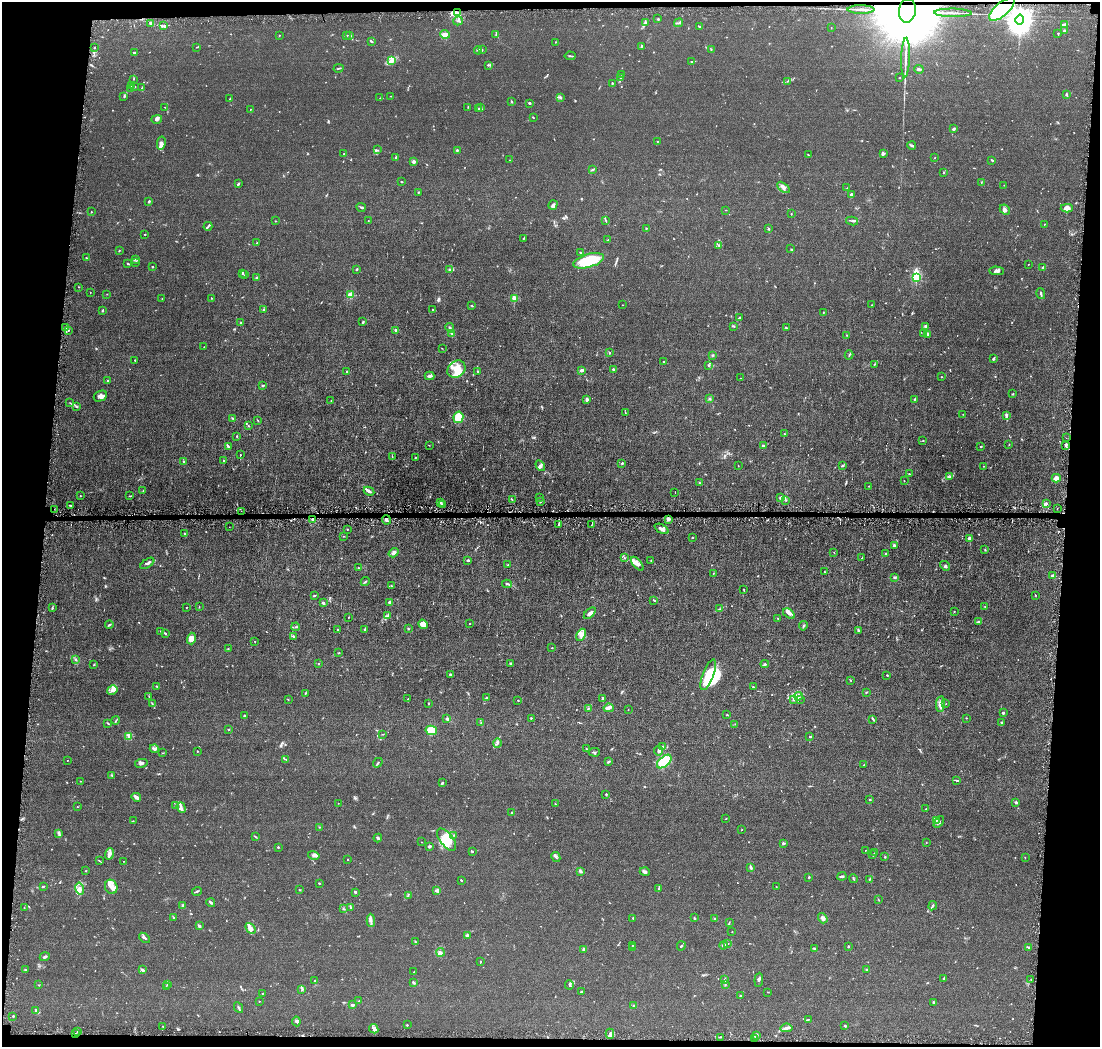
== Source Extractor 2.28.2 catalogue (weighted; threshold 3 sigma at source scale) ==
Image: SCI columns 1-4389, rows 102-4279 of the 4389 x 4421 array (HDU 1 of 3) = the unmasked area's bounding box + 8 px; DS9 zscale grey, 4 x 4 block average (1 PNG px = mean of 4 x 4 image px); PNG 1102 x 1049 px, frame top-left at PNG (2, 2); each listed source drawn as its Kron ellipse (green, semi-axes under 4 px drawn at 4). Shown black and unused: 9% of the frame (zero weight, under 4 of 8 exposures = <1% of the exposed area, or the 3 px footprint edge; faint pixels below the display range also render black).
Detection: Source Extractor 2.28.2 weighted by HDU 2 'WHT'. Background 0.0148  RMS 0.0022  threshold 0.00894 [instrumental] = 3 sigma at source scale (4.09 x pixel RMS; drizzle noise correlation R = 1.36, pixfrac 0.8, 0.05/0.05 arcsec/px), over >= 5 px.
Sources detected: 845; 9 too faint to see at this stretch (4 x 4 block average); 6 inside a brighter object's white glare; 12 cosmic-ray / hot-pixel residue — neither listed nor drawn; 26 coinciding with a brighter row at this scale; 61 inside a brighter listed object's ellipse — not listed separately; of the other 731, all 500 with FLUX_AUTO >= 0.424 (the completeness limit of this list) listed and drawn (231 fainter detections not listed), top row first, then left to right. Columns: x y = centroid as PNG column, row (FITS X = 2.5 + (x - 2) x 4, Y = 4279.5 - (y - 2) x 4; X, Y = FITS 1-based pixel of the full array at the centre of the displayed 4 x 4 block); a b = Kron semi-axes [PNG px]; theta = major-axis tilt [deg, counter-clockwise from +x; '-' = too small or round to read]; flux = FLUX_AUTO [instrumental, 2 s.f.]
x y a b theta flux
1002 9 16 6 41 54
861 10 13 2 -1 5.2
907 11 12 8 83 22000
458 13 4 2 - 3.8
953 13 19 2 -1 6
658 19 3 2 - 1.1
1019 20 5 4 - 2700
458 21 5 2 - 1.8
151 23 3 2 - 7.4
645 23 3 2 - 1.1
679 23 5 2 - 1.3
1065 24 4 2 - 5.1
163 26 3 2 - 1.6
699 27 3 2 - 0.92
831 28 2 2 - 0.49
1065 31 2 2 - 3.1
1058 33 2 2 - 0.95
445 34 5 4 - 7.2
279 35 2 2 - 0.59
347 35 2 2 - 0.52
496 35 3 2 - 1
350 36 3 2 - 0.77
371 41 3 2 - 1.6
555 42 2 2 - 0.61
641 46 3 2 - 1.1
197 47 3 2 - 0.66
95 48 2 2 - 0.69
711 49 2 2 - 0.77
478 50 4 3 - 2.1
482 50 3 2 - 1
134 53 2 2 - 1.5
570 56 5 2 - 1.3
906 58 20 2 88 7.4
391 61 4 3 - 5.8
692 61 4 2 - 1.1
488 65 2 2 - 1
338 68 5 2 - 1.2
919 69 4 2 - 2.5
622 75 2 2 - 0.44
621 78 2 2 - 2.9
900 78 2 2 - 0.53
133 79 2 2 - 0.65
787 81 3 2 - 0.59
612 84 3 2 - 0.89
131 85 2 2 - 0.44
135 87 2 2 - 2.4
130 88 2 2 - 0.54
142 88 4 2 - 1.2
1066 94 3 2 - 1.6
391 96 2 2 - 0.55
124 97 2 2 - 1.1
380 98 2 2 - 0.48
560 98 2 2 - 0.72
230 99 3 2 - 0.83
512 102 2 2 - 1
530 103 2 2 - 1.3
165 107 2 2 - 0.51
468 107 2 2 - 0.43
481 107 2 2 - 0.58
250 109 2 2 - 0.51
479 109 2 2 - 0.59
533 117 2 2 - 0.86
157 119 5 3 - 3.2
953 129 3 2 - 1.9
657 141 2 2 - 0.51
161 143 6 4 79 3.4
912 145 4 2 - 2.3
378 150 3 2 - 0.83
457 150 2 2 - 2.4
884 153 4 2 - 1.6
344 154 2 2 - 0.66
808 155 3 2 - 0.67
395 157 2 2 - 1.4
935 158 2 2 - 0.51
509 160 2 2 - 0.54
992 160 3 2 - 1.5
414 162 2 2 - 4.3
592 170 4 2 - 1.6
943 173 2 2 - 0.66
401 182 2 2 - 0.92
981 182 2 2 - 0.45
238 184 3 2 - 1.6
1004 185 2 2 - 0.62
783 187 7 3 -38 5.2
847 188 2 2 - 0.43
418 192 2 2 - 1.1
851 194 3 2 - 2.7
149 201 2 2 - 2.1
553 205 5 3 - 3.3
361 207 4 2 - 1.6
1067 208 6 4 4 7.5
726 210 3 2 - 0.45
1005 210 6 2 -43 2.6
91 212 2 2 - 0.48
791 214 2 2 - 0.75
275 221 2 2 - 1.4
368 221 2 2 - 0.58
606 221 3 2 - 0.82
852 221 6 2 -12 1.7
1044 224 2 2 - 0.42
208 226 4 2 - 1.1
646 228 2 2 - 0.88
768 229 2 2 - 2.5
145 234 3 2 - 0.57
524 238 3 2 - 0.83
608 240 2 2 - 0.57
256 243 2 2 - 0.51
719 245 2 2 - 0.93
791 249 2 2 - 0.54
119 251 4 2 - 0.55
580 253 3 2 - 0.56
86 258 3 2 - 0.6
136 259 4 2 - 1.1
589 261 16 6 16 58
136 262 3 2 - 1.1
128 264 3 2 - 1.4
1028 264 2 2 - 0.67
152 267 2 2 - 0.88
1043 267 3 3 - 2.2
356 269 2 2 - 1.7
450 269 3 2 - 1.2
996 271 7 3 -1 2.9
242 273 4 2 - 1.5
245 275 2 2 - 0.81
916 277 2 2 - 84
257 278 3 2 - 2
79 287 2 2 - 0.53
90 293 2 2 - 0.45
107 294 2 2 - 0.46
1041 294 5 2 - 2.3
350 295 2 2 - 55
211 298 2 2 - 0.48
514 298 2 2 - 43
162 299 2 2 - 0.77
622 305 2 2 - 0.44
872 305 2 2 - 1
472 306 3 2 - 0.9
433 309 2 2 - 0.71
103 310 3 2 - 1.2
263 310 2 2 - 0.87
823 313 3 2 - 0.83
739 318 3 2 - 2.1
363 322 3 2 - 1.4
241 323 2 2 - 1.5
734 326 3 2 - 1
926 326 3 2 - 4.1
66 328 3 2 - 1.6
450 328 5 3 - 2.8
786 328 2 2 - 1.9
68 330 2 2 - 1.3
395 330 3 2 - 1.8
452 334 3 2 - 1.3
924 334 3 2 - 1.2
927 334 3 2 - 1.9
847 335 2 2 - 0.53
204 347 2 2 - 0.63
442 348 2 2 - 0.46
610 353 3 2 - 1
712 355 2 2 - 0.99
849 355 4 2 - 1.1
994 359 3 2 - 1.6
135 360 2 2 - 1.4
664 361 2 2 - 0.68
874 364 3 2 - 0.92
708 365 3 2 - 1.4
456 369 10 8 40 15
613 369 2 2 - 6.9
582 370 2 2 - 7.9
347 371 2 2 - 1.3
478 371 2 2 - 0.94
429 376 5 3 - 3.5
942 377 2 2 - 0.56
741 378 2 2 - 0.48
108 381 2 2 - 3.1
263 385 4 2 - 1.4
1013 394 2 2 - 1.4
100 396 7 5 28 4.3
709 399 3 2 - 1.3
914 399 3 2 - 1.5
586 400 3 3 - 2.3
331 401 2 2 - 0.45
70 403 2 2 - 0.53
77 407 3 2 - 1
625 413 2 2 - 0.8
963 414 2 2 - 0.6
1006 416 4 2 - 1.6
458 417 6 5 - 36
233 418 2 2 - 1.4
258 420 3 2 - 0.58
249 426 3 2 - 0.69
784 434 2 2 - 0.89
237 436 2 2 - 0.82
1066 438 2 2 - 0.6
923 441 3 2 - 0.66
1009 444 2 2 - 0.63
429 445 2 2 - 0.43
228 446 4 2 - 1.8
763 446 2 2 - 1.4
981 446 2 2 - 1
1066 446 2 2 - 1.4
240 455 2 2 - 1.2
392 456 2 2 - 0.61
415 458 3 2 - 0.75
224 461 2 2 - 0.85
183 462 3 2 - 1.5
622 463 2 2 - 2.3
540 466 6 4 -58 3.2
738 466 2 2 - 0.64
842 466 3 2 - 1.6
983 466 2 2 - 0.54
909 474 3 2 - 0.99
950 477 3 2 - 1.2
1056 478 4 3 - 7.3
904 480 2 2 - 0.56
699 483 2 2 - 0.83
869 486 2 2 - 0.84
143 490 2 2 - 0.58
369 491 5 2 - 3.2
675 492 2 2 - 0.43
80 495 2 2 - 0.5
130 496 2 2 - 0.73
539 497 3 2 - 0.55
780 498 3 3 - 2.2
512 500 3 2 - 0.78
786 500 2 2 - 0.48
440 502 3 2 - 1.3
540 502 3 2 - 1.1
1046 504 4 3 - 2.4
70 505 3 2 - 1
442 505 3 2 - 1.4
1057 508 2 2 - 0.5
55 509 2 2 - 0.47
241 511 2 2 - 0.78
313 519 2 2 - 1.2
668 519 2 2 - 23
386 520 5 2 - 2
558 524 4 2 - 1.7
591 525 2 2 - 0.6
229 527 2 2 - 0.48
347 529 2 2 - 0.7
662 529 7 3 -27 4.4
185 534 2 2 - 0.49
344 536 2 2 - 0.51
692 538 2 2 - 0.62
970 538 3 2 - 6.3
894 545 3 3 - 2.3
985 550 2 2 - 0.76
394 553 5 4 - 4.4
834 553 2 2 - 0.69
885 554 2 2 - 0.92
624 558 2 2 - 0.87
862 558 3 2 - 1.1
468 560 3 2 - 2.5
651 560 2 2 - 0.98
147 563 8 2 34 2.6
637 564 8 4 -49 4.5
508 565 2 2 - 0.64
945 566 5 2 - 1.8
358 568 2 2 - 1.1
824 572 2 2 - 0.95
713 574 2 2 - 0.57
1052 575 4 2 - 2.6
895 577 3 2 - 1.1
365 582 4 2 - 1.3
507 584 5 2 - 1.7
391 586 3 2 - 0.95
744 590 2 2 - 0.44
314 595 3 2 - 1.2
1035 595 2 2 - 0.54
654 600 4 2 - 1.6
389 602 3 3 - 1.9
323 603 3 2 - 2.6
199 607 2 2 - 0.56
985 607 2 2 - 0.52
52 608 3 2 - 1.1
186 608 2 2 - 0.48
720 609 3 2 - 0.79
954 611 2 2 - 0.46
590 613 7 3 44 3.8
789 614 7 3 -34 3.5
388 615 4 3 - 2
348 617 2 2 - 0.52
778 618 2 2 - 0.54
979 622 2 2 - 1.6
470 623 2 2 - 0.85
423 624 5 4 - 11
109 625 4 2 - 1.3
803 626 5 2 - 1.5
296 627 4 2 - 1.5
408 628 2 2 - 1.3
365 629 3 2 - 1.9
337 630 2 2 - 1.1
858 630 2 2 - 0.94
161 631 3 2 - 0.9
165 633 2 2 - 1.3
581 635 6 4 62 5.7
293 636 3 2 - 1.1
191 639 6 4 73 7.8
255 641 2 2 - 0.67
228 648 2 2 - 0.66
552 648 2 2 - 1.2
339 653 2 2 - 0.56
75 659 3 3 - 1.4
319 663 2 2 - 0.56
511 663 3 2 - 0.89
765 664 4 2 - 1.6
94 665 2 2 - 0.98
451 675 4 2 - 1.6
708 675 16 5 69 23
887 675 2 2 - 0.67
851 680 2 2 - 0.5
157 686 3 2 - 1.2
753 687 2 2 - 0.56
112 690 5 3 - 4.2
866 692 3 2 - 0.77
305 693 2 2 - 0.6
149 696 2 2 - 0.55
798 696 4 3 - 2.7
487 698 3 2 - 1.2
602 698 3 2 - 1.4
408 699 3 2 - 0.58
800 699 2 2 - 0.5
288 700 2 2 - 0.47
518 700 2 2 - 0.68
794 700 3 2 - 1
152 703 3 2 - 0.98
429 703 2 2 - 0.8
940 704 8 3 84 4.9
946 704 2 2 - 0.45
588 708 2 2 - 0.77
609 708 5 2 - 3.9
628 710 2 2 - 0.89
1003 713 3 2 - 2.2
727 715 2 2 - 0.94
244 716 2 2 - 0.71
446 718 4 3 - 1.9
531 718 2 2 - 0.65
966 718 2 2 - 0.57
873 719 3 2 - 1.1
116 720 4 2 - 1
108 723 3 2 - 0.89
481 723 3 2 - 0.88
1002 723 3 2 - 1.5
735 724 2 2 - 0.44
229 729 3 2 - 0.56
431 730 5 4 - 25
383 734 2 2 - 0.53
129 736 3 2 - 1.6
809 737 2 2 - 0.73
497 743 4 2 - 1.9
662 747 4 3 - 2.4
154 749 4 3 - 2.9
586 749 3 2 - 0.89
197 751 2 2 - 0.62
659 751 4 3 - 3.5
594 752 5 2 - 1.6
163 753 3 2 - 0.58
286 759 3 2 - 0.58
67 760 2 2 - 0.55
664 761 8 5 41 74
608 762 2 2 - 3
141 763 6 2 10 2.9
378 763 5 2 - 1.2
864 765 4 2 - 1.5
112 775 3 2 - 1.1
80 781 2 2 - 0.45
957 781 4 2 - 1.1
442 783 3 2 - 2.3
606 794 2 2 - 1.3
136 797 5 2 - 8
870 800 2 2 - 0.8
1016 802 2 2 - 3.5
338 803 2 2 - 1.1
555 804 2 2 - 0.6
175 806 3 2 - 0.51
77 807 2 2 - 0.54
181 808 5 2 - 3.2
926 809 2 2 - 1
512 813 2 2 - 5.2
726 819 2 2 - 0.48
133 821 3 2 - 0.45
936 821 3 2 - 1.5
939 822 7 3 54 2.2
319 827 2 2 - 0.55
742 830 2 2 - 0.57
59 833 4 2 - 1.9
454 835 2 2 - 0.51
255 837 4 2 - 1.1
378 838 4 2 - 2.4
447 840 13 6 -52 19
421 842 2 2 - 0.44
783 843 3 2 - 1.9
926 843 2 2 - 0.5
429 846 4 2 - 1.7
278 847 2 2 - 1.2
865 850 2 2 - 0.43
473 852 2 2 - 0.69
874 853 2 2 - 0.59
110 854 6 4 70 4.9
314 855 6 3 -15 4
873 855 2 2 - 0.82
556 857 5 2 - 1.9
885 857 2 2 - 0.99
1025 857 2 2 - 0.42
347 859 2 2 - 1.3
100 861 2 2 - 0.66
123 861 2 2 - 0.44
751 867 4 2 - 2.2
86 871 2 2 - 0.54
580 871 3 2 - 3.3
645 872 5 3 - 2.4
842 876 4 2 - 1.5
809 877 2 2 - 0.92
853 879 4 2 - 1.4
869 879 4 2 - 1.2
461 880 3 2 - 1.3
319 883 2 2 - 0.92
43 886 3 2 - 0.72
111 887 7 6 - 7.3
776 887 2 2 - 0.42
80 888 6 4 -77 5.2
659 888 4 2 - 1.3
299 890 2 2 - 0.44
437 890 4 2 - 2.1
197 891 5 2 - 1.6
355 892 2 2 - 2.2
408 896 2 2 - 0.71
879 900 2 2 - 0.44
211 903 4 2 - 1.5
183 906 2 2 - 2.8
933 906 5 2 - 1.6
24 908 2 2 - 0.47
351 908 4 2 - 1.7
343 909 2 2 - 0.55
174 918 2 2 - 0.91
633 918 2 2 - 1.1
694 918 3 2 - 1.3
714 918 2 2 - 0.52
823 918 5 3 - 3.9
371 920 6 2 -88 3.4
729 923 4 2 - 0.94
199 926 4 3 - 2.4
251 928 6 3 -48 4.9
732 932 2 2 - 1.1
467 935 3 2 - 1.8
144 938 6 3 -38 2.5
415 942 2 2 - 0.96
727 943 2 2 - 1.6
632 945 2 2 - 0.48
723 945 4 2 - 2.3
681 946 4 2 - 1.5
848 947 2 2 - 1.1
1029 947 4 2 - 2.2
632 948 2 2 - 0.57
814 948 3 2 - 1.5
584 949 3 2 - 4.4
441 952 4 3 - 2.8
45 957 5 2 - 2.4
480 962 2 2 - 0.93
26 970 2 2 - 0.57
142 970 3 2 - 2.6
866 970 2 2 - 0.87
414 972 3 2 - 0.82
943 978 4 2 - 1.2
315 980 2 2 - 1
725 980 3 2 - 1.2
759 980 7 2 85 1.8
1031 980 2 2 - 0.53
414 983 3 2 - 1.7
168 984 3 2 - 1.4
725 984 3 2 - 0.96
39 985 2 2 - 0.54
569 985 4 2 - 1.7
166 987 2 2 - 0.45
302 990 3 2 - 1.1
581 992 2 2 - 1.5
768 992 2 2 - 0.64
263 993 2 2 - 0.69
740 996 2 2 - 1.1
259 1001 2 2 - 0.54
359 1001 2 2 - 0.57
933 1002 2 2 - 4.4
352 1005 3 2 - 3.6
634 1006 2 2 - 1.1
239 1008 6 2 -62 1.8
36 1011 4 2 - 3.1
13 1016 3 2 - 1
808 1019 2 2 - 0.51
296 1021 5 3 - 2
407 1025 2 2 - 1
163 1026 3 2 - 0.82
845 1026 2 2 - 2.4
786 1028 6 3 7 3.7
374 1029 5 3 - 3.3
77 1031 2 2 - 0.6
75 1034 2 2 - 0.89
610 1034 5 2 - 2.1
756 1036 4 2 - 1.4
721 1037 2 2 - 0.51
755 1039 3 2 - 2.6
Overlapping masked pixels (flux is a lower limit): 6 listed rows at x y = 1002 9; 907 11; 55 509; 313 519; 668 519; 75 1034
Diffuse or blended objects may show on this block-average render without a row.